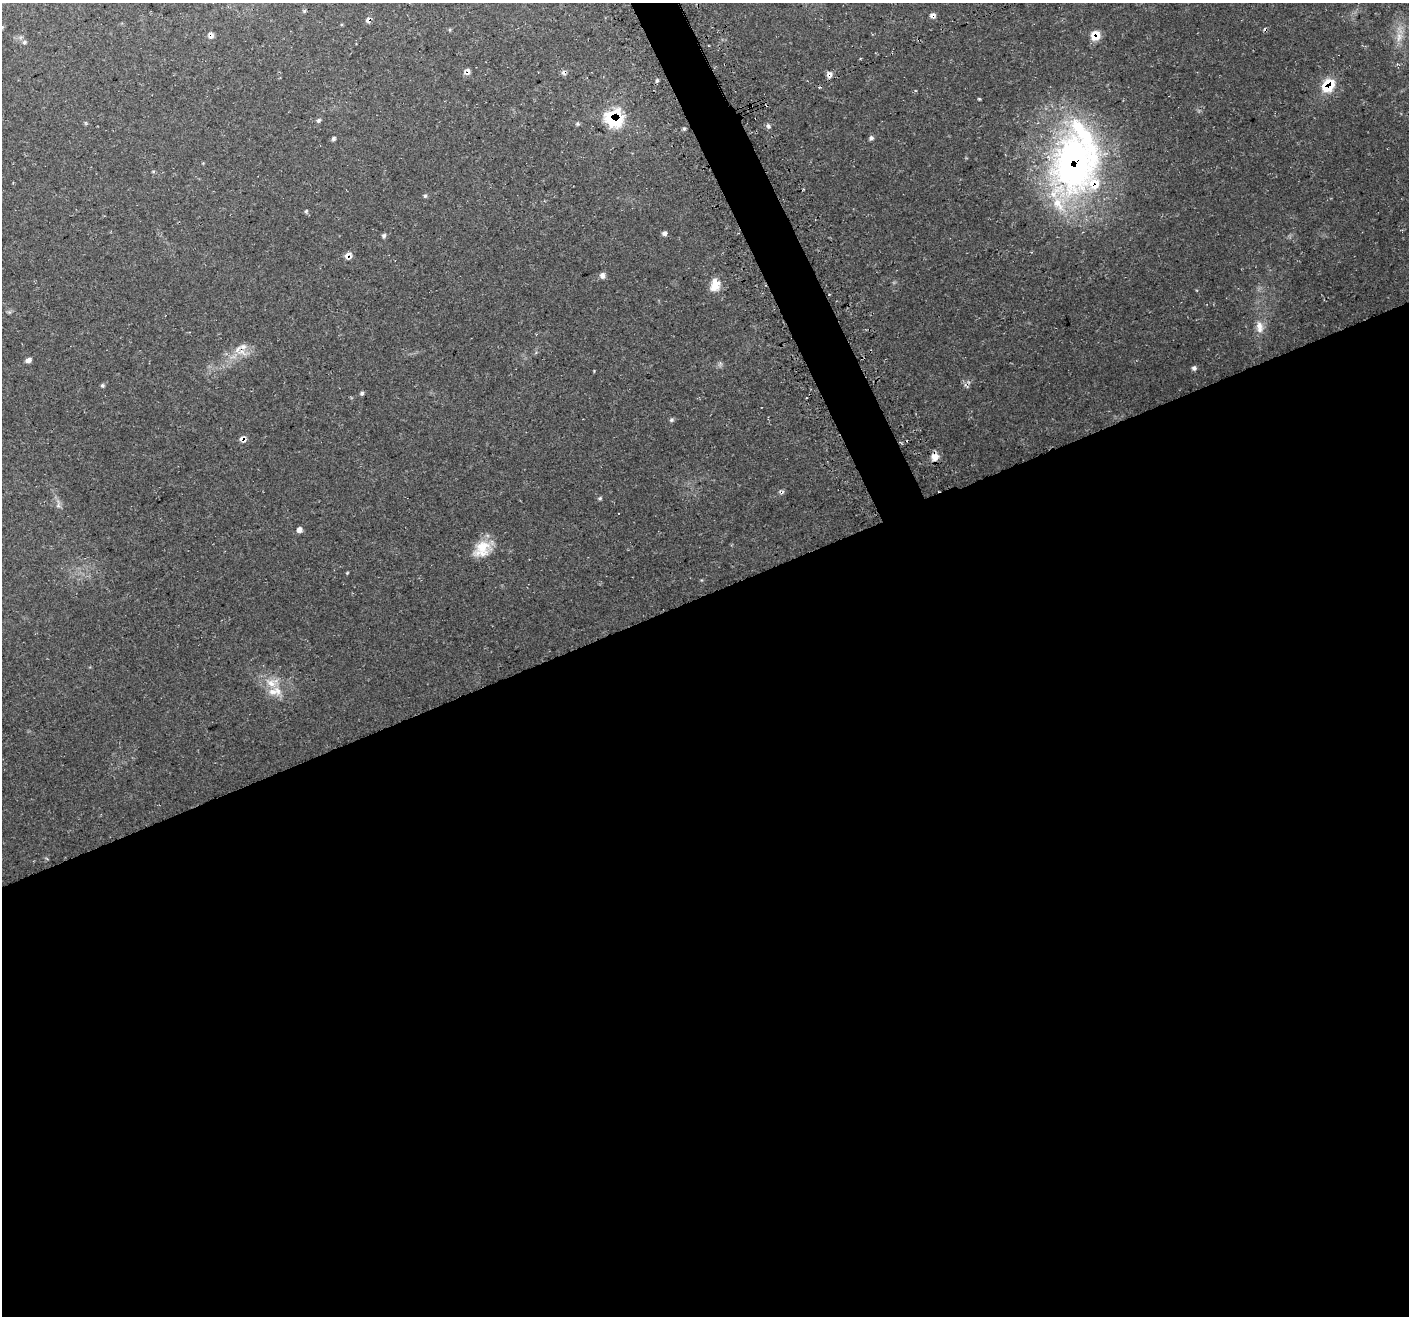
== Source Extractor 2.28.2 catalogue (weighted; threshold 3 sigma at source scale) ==
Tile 15 of 4 x 4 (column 3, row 4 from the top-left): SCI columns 2847-4253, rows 104-1417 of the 5696 x 5522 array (HDU 1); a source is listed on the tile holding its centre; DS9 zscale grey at full resolution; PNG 1411 x 1318 px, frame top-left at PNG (2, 3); no overlay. Shown black and unused: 56% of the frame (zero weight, under 3 of 4 exposures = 3% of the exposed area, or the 3 px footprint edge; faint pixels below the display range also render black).
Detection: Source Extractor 2.28.2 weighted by HDU 2 'WHT'; one run over the whole footprint, this tile lists its part. Background 0.0483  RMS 0.0041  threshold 0.0182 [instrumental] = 3 sigma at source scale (4.5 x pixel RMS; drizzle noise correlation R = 1.50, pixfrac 1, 0.0396/0.0396 arcsec/px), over >= 5 px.
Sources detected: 52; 3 cosmic-ray / hot-pixel residue — not listed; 7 inside a brighter listed object's ellipse — not listed separately; the other 42 listed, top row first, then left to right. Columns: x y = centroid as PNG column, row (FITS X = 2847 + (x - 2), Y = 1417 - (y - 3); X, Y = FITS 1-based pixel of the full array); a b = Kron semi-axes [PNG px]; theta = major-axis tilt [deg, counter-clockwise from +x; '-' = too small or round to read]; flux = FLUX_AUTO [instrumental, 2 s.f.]
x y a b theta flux
933 15 6 6 - 1.8
368 21 8 5 -68 1.1
450 30 5 3 - 0.43
211 35 8 6 -79 1.8
1094 36 13 9 -46 4.4
1399 37 16 10 76 4.6
24 42 6 6 - 0.92
467 71 8 7 - 1.7
830 75 10 6 73 1.7
657 81 6 4 69 0.67
1328 86 17 12 48 12
614 119 13 12 - 35
319 120 7 6 - 0.77
768 126 7 5 -30 0.87
684 129 5 4 - 0.61
333 138 5 5 - 0.79
871 138 6 5 - 1
1073 164 74 48 77 170
153 171 6 4 -18 0.41
425 196 5 5 - 0.58
306 211 6 5 - 0.59
664 233 6 6 - 1.1
384 236 6 5 - 0.9
348 255 9 7 53 2.4
602 275 8 6 -80 1.6
715 286 14 13 - 4.7
1259 327 18 10 -84 4
238 349 13 6 49 2.6
28 360 6 5 - 1.7
1194 368 5 5 - 1.1
102 385 5 5 - 0.7
362 393 5 4 - 0.85
671 420 6 5 - 0.76
242 439 9 8 - 1.8
935 457 6 6 - 5.5
781 492 8 5 -12 0.85
600 498 5 4 - 0.53
58 505 6 6 - 1
299 530 6 5 - 1.8
482 549 25 17 38 9
347 573 4 3 - 0.35
271 683 19 13 -22 7
Overlapping masked pixels (flux is a lower limit): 13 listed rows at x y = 933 15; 368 21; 211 35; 1094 36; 467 71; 830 75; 1328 86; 614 119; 1073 164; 348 255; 242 439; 935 457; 781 492